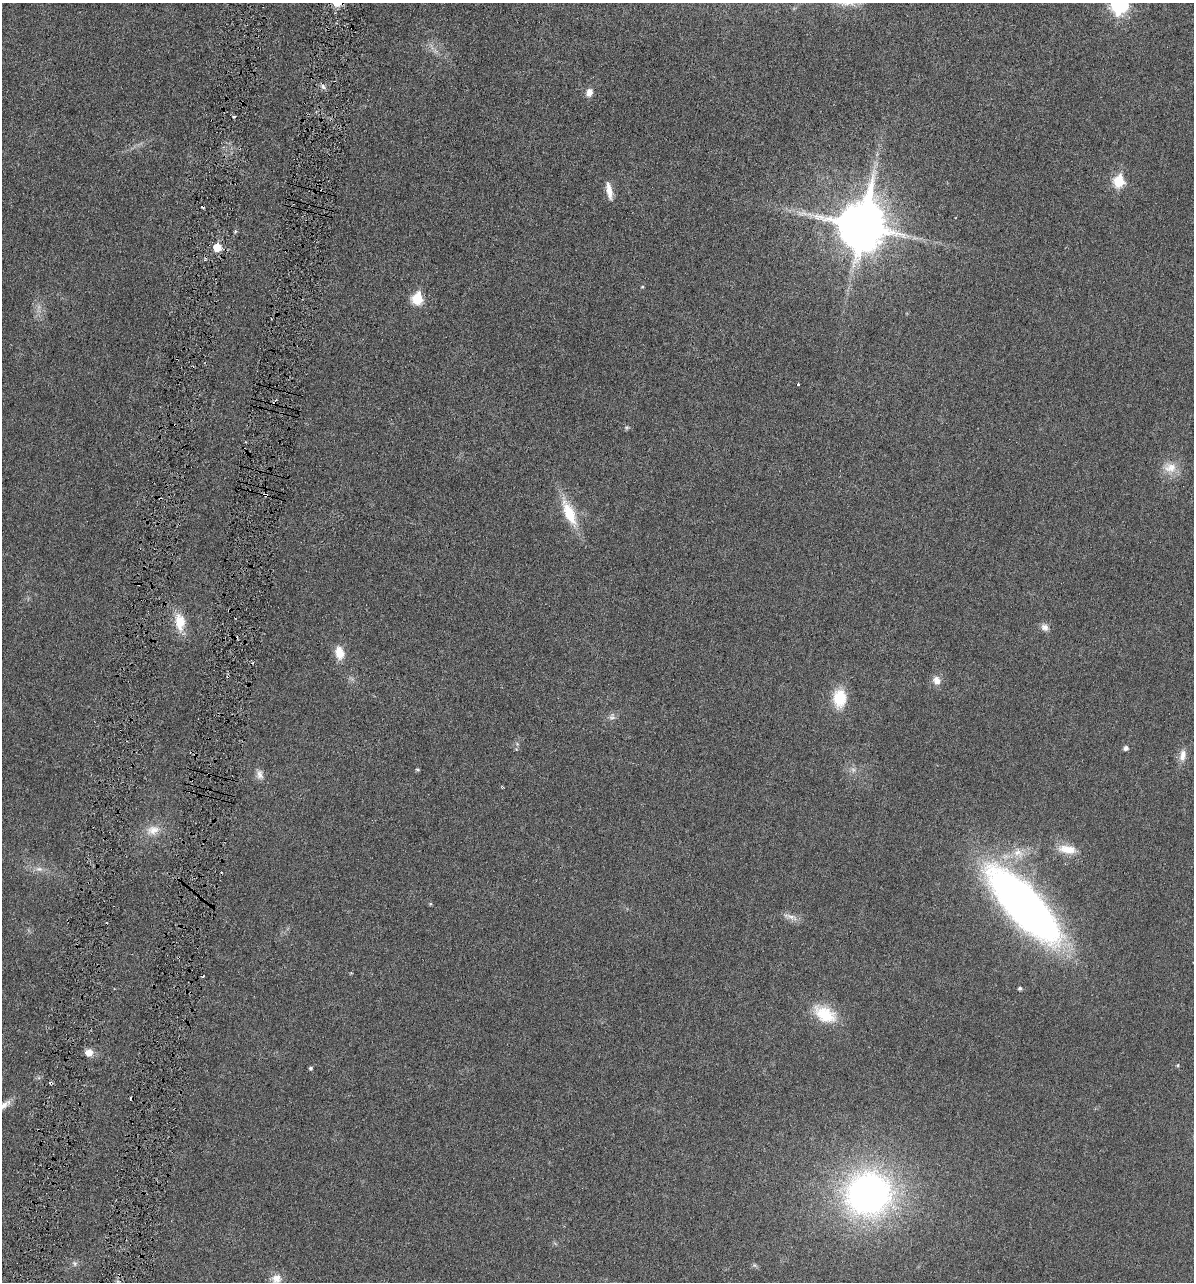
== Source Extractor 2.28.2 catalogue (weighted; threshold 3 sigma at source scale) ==
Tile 7 of 4 x 4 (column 3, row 2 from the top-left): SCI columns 2526-3717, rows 2607-3886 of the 5153 x 5187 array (HDU 1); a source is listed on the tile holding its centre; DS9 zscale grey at full resolution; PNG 1196 x 1284 px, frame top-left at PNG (2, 3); no overlay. Shown black and unused: <1% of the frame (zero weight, under 3 of 6 exposures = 1% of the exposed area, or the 3 px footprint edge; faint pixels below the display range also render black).
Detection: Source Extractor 2.28.2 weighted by HDU 2 'WHT'; one run over the whole footprint, this tile lists its part. Background 0.0305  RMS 0.0046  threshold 0.0186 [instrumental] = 3 sigma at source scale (4.09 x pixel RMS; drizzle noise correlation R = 1.36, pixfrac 0.8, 0.05/0.05 arcsec/px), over >= 5 px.
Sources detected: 55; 2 too faint to see at this stretch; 5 cosmic-ray / hot-pixel residue — not listed; the other 48 listed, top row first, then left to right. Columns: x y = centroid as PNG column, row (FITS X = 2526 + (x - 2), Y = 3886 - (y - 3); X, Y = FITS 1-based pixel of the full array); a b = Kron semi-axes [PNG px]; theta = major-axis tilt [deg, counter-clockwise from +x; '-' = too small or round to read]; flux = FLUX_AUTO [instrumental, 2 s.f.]
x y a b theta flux
1120 4 10 7 79 140
323 86 8 5 -63 1.1
589 92 9 7 71 2.9
234 116 4 3 - 0.74
1119 181 7 6 - 27
609 191 22 7 -79 4
862 226 16 14 81 2000
235 231 5 4 - 0.52
217 247 6 5 - 11
642 287 4 4 - 0.44
417 299 7 6 - 25
798 384 3 3 - 0.71
175 425 3 2 - 0.57
626 428 7 5 6 0.73
1170 467 21 15 -12 6.4
265 495 4 3 - 1.7
569 513 36 12 -65 14
138 584 4 2 - 0.37
229 610 5 3 - 0.44
180 622 25 13 -82 8.6
1045 627 12 8 -42 2.2
339 653 14 9 -78 6.6
937 680 11 9 -51 3.2
839 698 18 12 87 15
612 717 11 9 70 1.8
1126 748 5 5 - 1.4
516 749 6 4 -45 0.52
1183 755 17 9 81 3.3
417 770 5 4 - 0.57
259 774 14 9 -77 2.6
153 830 21 13 14 6.1
1067 849 25 11 -8 6.9
1018 853 18 14 -38 6.7
39 869 11 6 -14 2.1
430 904 5 3 - 0.36
1024 905 74 25 -47 320
790 917 24 6 -16 2.8
351 973 4 3 - 0.39
1020 988 4 4 - 0.91
825 1014 32 18 -31 14
89 1052 9 8 - 3.3
1177 1065 5 4 - 0.47
310 1068 4 4 - 0.78
4 1105 15 8 42 2.7
868 1194 38 36 13 170
75 1263 8 6 -54 1.2
754 1265 7 4 -89 0.66
276 1279 14 13 - 4.2
Overlapping masked pixels (flux is a lower limit): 4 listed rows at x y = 175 425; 265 495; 138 584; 229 610
Isophote crosses this tile's border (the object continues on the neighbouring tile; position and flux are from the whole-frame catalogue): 3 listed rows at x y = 1120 4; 4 1105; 276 1279